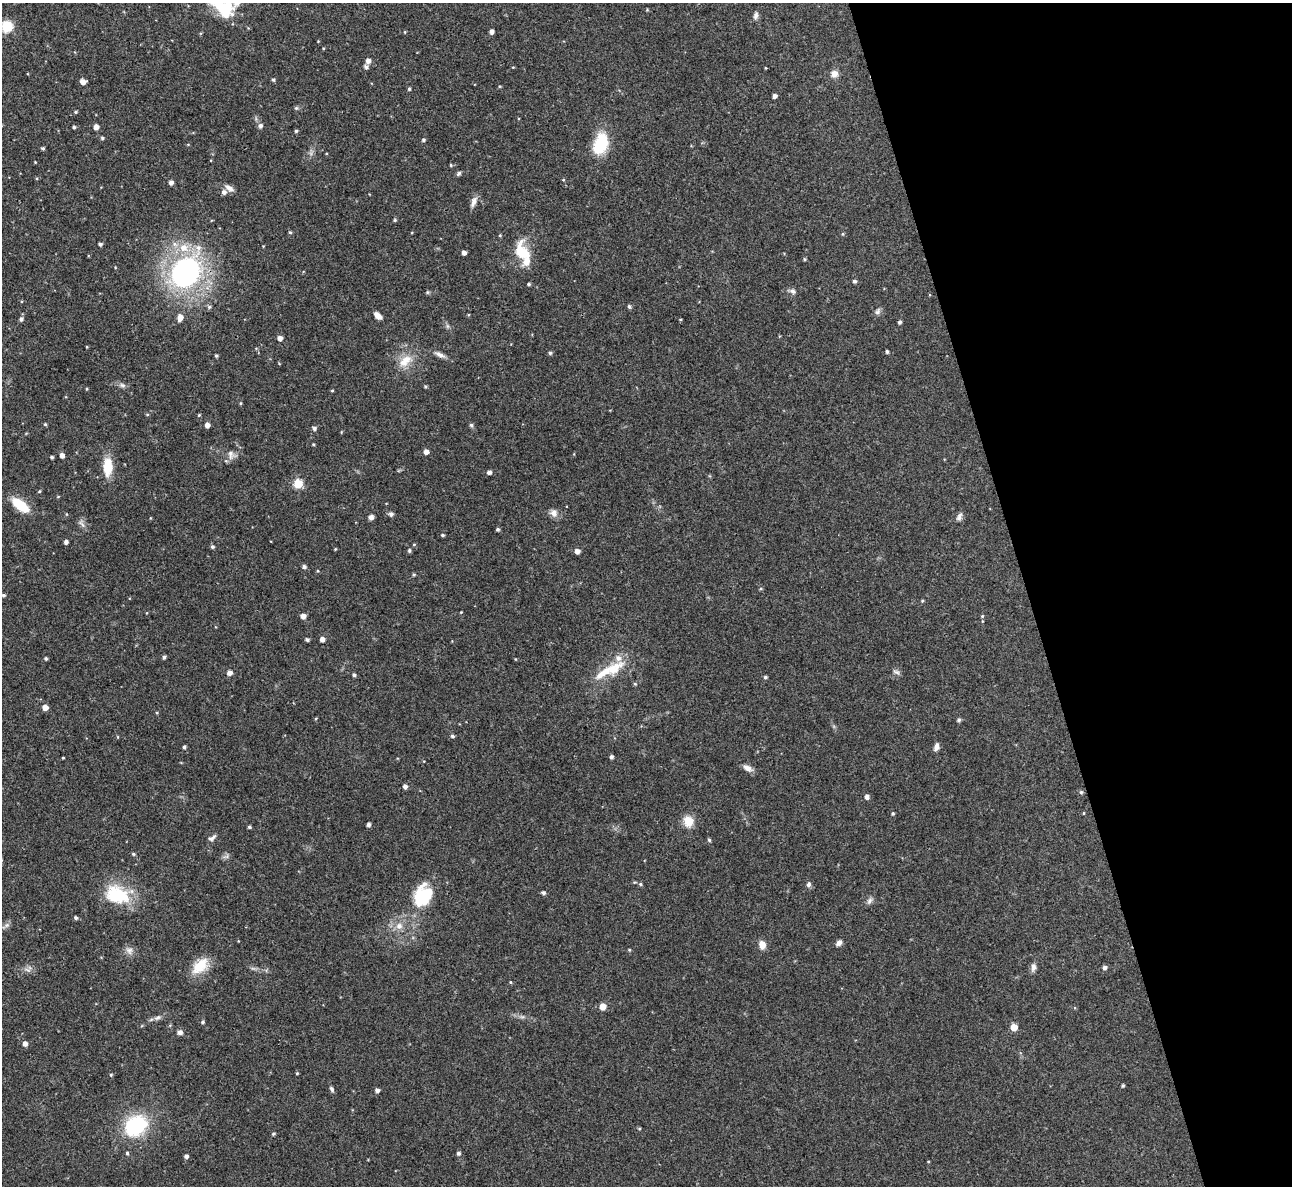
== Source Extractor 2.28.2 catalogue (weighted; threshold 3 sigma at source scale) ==
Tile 12 of 4 x 4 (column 4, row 3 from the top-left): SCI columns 3869-5158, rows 1328-2511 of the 5158 x 5143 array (HDU 1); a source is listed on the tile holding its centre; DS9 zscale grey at full resolution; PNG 1294 x 1188 px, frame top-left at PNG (2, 3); no overlay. Shown black and unused: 21% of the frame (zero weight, under 3 of 4 exposures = <1% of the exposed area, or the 3 px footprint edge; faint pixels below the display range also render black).
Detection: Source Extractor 2.28.2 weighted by HDU 2 'WHT'; one run over the whole footprint, this tile lists its part. Background 0.072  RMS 0.0054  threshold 0.0245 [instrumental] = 3 sigma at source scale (4.5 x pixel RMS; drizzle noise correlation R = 1.50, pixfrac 1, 0.05/0.05 arcsec/px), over >= 5 px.
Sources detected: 171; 1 inside a brighter object's white glare — not listed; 4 inside a brighter listed object's ellipse — not listed separately; the other 166 listed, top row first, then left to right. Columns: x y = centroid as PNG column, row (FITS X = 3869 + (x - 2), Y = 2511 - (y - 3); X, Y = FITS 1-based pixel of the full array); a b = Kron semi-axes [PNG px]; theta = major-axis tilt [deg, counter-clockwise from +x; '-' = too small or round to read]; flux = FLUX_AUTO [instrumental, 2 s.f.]
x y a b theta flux
226 9 24 15 81 16
647 10 5 3 - 0.46
756 15 10 6 80 1.7
7 26 9 9 - 13
492 31 4 4 - 2.1
405 32 4 3 - 0.51
368 61 5 5 - 2.6
366 67 7 5 -57 1.1
766 68 3 2 - 0.35
834 74 9 8 - 3.3
273 80 5 4 - 0.66
83 82 5 4 - 3.8
409 89 4 3 - 0.8
775 96 4 4 - 1.9
296 108 5 5 - 0.79
75 112 4 4 - 0.65
260 126 6 5 - 1.6
74 127 4 3 - 0.95
96 127 4 4 - 3.7
296 131 4 3 - 0.79
102 138 4 4 - 0.83
423 140 5 4 - 0.84
601 144 24 14 72 22
43 148 4 4 - 0.83
35 162 3 3 - 0.36
451 165 4 4 - 0.55
459 173 7 5 51 1
563 180 4 3 - 0.48
171 182 4 4 - 1.9
229 188 13 6 -37 2.8
474 202 15 6 66 2.9
395 220 5 4 - 0.59
290 232 4 4 - 0.65
500 235 4 4 - 0.58
100 244 4 4 - 1.2
184 248 12 11 - 7.5
522 252 23 14 -67 16
464 253 4 4 - 2.2
804 259 4 4 - 0.62
186 272 28 21 54 130
855 281 5 4 - 1.1
528 284 4 3 - 0.86
793 291 9 6 -21 1.7
427 292 6 4 90 0.65
629 306 5 4 - 0.98
209 307 5 5 - 1
878 311 9 6 59 1.6
378 316 9 5 -42 3.2
180 317 7 5 75 4.1
21 319 5 4 - 1.6
900 322 4 3 - 1.3
447 326 7 4 -71 0.97
280 338 4 4 - 2.8
87 347 4 2 - 0.38
887 351 3 3 - 1
550 353 5 4 - 1
440 355 14 6 -28 2.6
216 356 4 4 - 0.78
405 361 22 12 40 8.6
122 385 8 6 -16 1.5
425 387 5 4 - 0.64
86 389 4 3 - 0.48
332 391 4 3 - 0.5
241 403 5 3 - 0.53
199 415 4 3 - 0.52
45 424 4 4 - 0.65
207 425 4 4 - 2.9
471 425 5 5 - 1
314 428 5 5 - 1.4
313 444 4 3 - 0.52
426 452 4 4 - 3
230 454 14 6 -86 2.4
62 455 4 4 - 2.5
52 457 3 3 - 0.92
107 467 20 10 89 12
489 472 4 4 - 1.9
298 484 5 5 - 25
39 491 4 4 - 0.56
20 505 21 9 -39 14
554 513 11 9 -46 2.8
66 514 4 3 - 0.41
391 514 5 5 - 1.5
371 517 6 5 - 1.6
959 517 11 6 72 1.8
82 524 14 4 -49 1.7
498 529 4 4 - 0.96
442 535 4 3 - 0.8
66 542 4 4 - 1.9
212 547 5 4 - 1
335 549 4 3 - 0.43
409 551 5 4 - 0.89
577 551 4 4 - 3
304 567 4 4 - 1.5
414 574 4 4 - 0.63
3 595 4 4 - 0.89
922 601 4 3 - 0.67
461 612 3 2 - 0.37
303 616 5 4 - 3.1
982 616 4 4 - 0.58
982 621 5 3 - 0.43
322 639 4 4 - 2.7
307 640 4 4 - 1.1
164 657 4 3 - 1.1
46 659 4 4 - 0.85
613 669 35 14 36 15
896 672 10 5 -19 1.4
230 673 5 4 - 3
354 675 4 4 - 1.1
765 677 4 4 - 1
635 684 4 4 - 0.69
45 707 5 4 - 4.2
157 713 4 3 - 0.5
959 720 6 5 - 0.95
452 736 5 4 - 1
184 747 4 3 - 1
936 747 9 5 74 2.3
611 757 4 4 - 1.4
63 758 3 2 - 0.51
747 768 12 7 -27 3.1
405 786 4 4 - 2.1
1081 792 5 5 - 0.83
867 797 5 4 - 2.1
893 813 4 4 - 0.74
1083 813 4 3 - 0.41
688 821 12 11 - 7
368 824 4 3 - 1.7
249 827 4 3 - 0.83
212 838 12 6 28 1.9
709 840 5 4 - 0.84
133 854 5 4 - 0.78
227 856 7 4 72 1
640 884 5 4 - 0.76
808 884 7 5 72 1.5
543 893 5 4 - 1.1
117 895 30 21 -21 27
422 898 19 16 -49 20
869 901 10 7 58 1.8
76 918 4 4 - 1
7 925 6 6 - 1.4
399 926 10 9 - 3.9
839 943 7 6 - 2.1
762 945 8 6 -73 5.3
629 950 4 4 - 0.55
129 951 11 5 -66 2.2
200 966 22 13 45 12
1033 967 11 6 82 2.2
1104 967 5 4 - 1.7
510 982 4 4 - 0.52
602 1007 5 5 - 8.2
158 1017 11 6 23 1.9
522 1017 7 4 18 0.98
203 1022 4 4 - 0.91
1014 1027 5 5 - 9.7
180 1032 7 6 - 1.7
25 1044 5 4 - 2.6
297 1073 4 3 - 0.48
111 1075 4 4 - 0.66
1123 1086 4 3 - 0.67
332 1089 7 5 -64 1.2
377 1090 4 4 - 2
136 1125 20 16 41 44
639 1128 5 3 - 0.56
273 1134 4 4 - 0.83
127 1153 4 4 - 0.84
458 1153 5 4 - 1.3
186 1156 4 4 - 1.6
Isophote crosses this tile's border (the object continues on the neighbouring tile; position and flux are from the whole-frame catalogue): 1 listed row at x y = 226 9